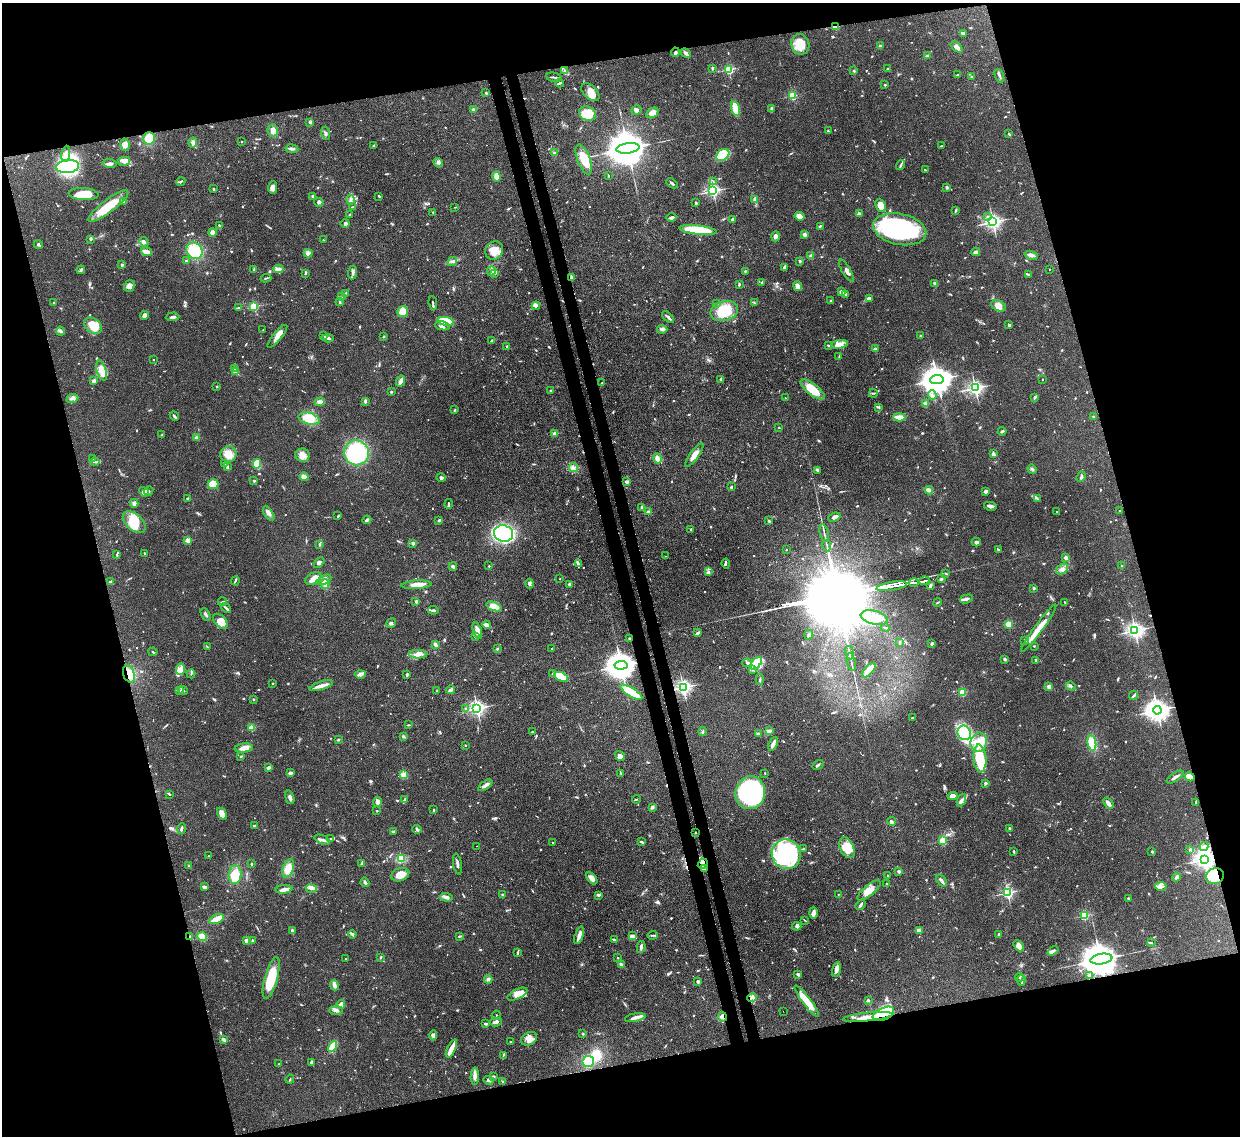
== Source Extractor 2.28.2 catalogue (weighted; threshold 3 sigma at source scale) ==
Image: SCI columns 75-5024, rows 217-4751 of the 5105 x 5088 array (HDU 1 of 3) = the unmasked area's bounding box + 8 px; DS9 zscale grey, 4 x 4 block average (1 PNG px = mean of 4 x 4 image px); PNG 1242 x 1138 px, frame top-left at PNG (2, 3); each listed source drawn as its Kron ellipse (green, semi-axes under 4 px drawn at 4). Shown black and unused: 31% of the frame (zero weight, under 3 of 4 exposures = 9% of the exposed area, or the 3 px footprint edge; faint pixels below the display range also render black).
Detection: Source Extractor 2.28.2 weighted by HDU 2 'WHT'. Background 0.146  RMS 0.0052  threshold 0.0234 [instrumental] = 3 sigma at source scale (4.5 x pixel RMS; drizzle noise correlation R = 1.50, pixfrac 1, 0.05/0.05 arcsec/px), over >= 5 px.
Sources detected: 1176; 7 too faint to see at this stretch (4 x 4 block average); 10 inside a brighter object's white glare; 10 cosmic-ray / hot-pixel residue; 1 long thin detection or spike segment (spike, bleed or trail) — neither listed nor drawn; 46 coinciding with a brighter row at this scale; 77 inside a brighter listed object's ellipse — not listed separately; of the other 1025, all 500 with FLUX_AUTO >= 2.64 (the completeness limit of this list) listed and drawn (525 fainter detections not listed), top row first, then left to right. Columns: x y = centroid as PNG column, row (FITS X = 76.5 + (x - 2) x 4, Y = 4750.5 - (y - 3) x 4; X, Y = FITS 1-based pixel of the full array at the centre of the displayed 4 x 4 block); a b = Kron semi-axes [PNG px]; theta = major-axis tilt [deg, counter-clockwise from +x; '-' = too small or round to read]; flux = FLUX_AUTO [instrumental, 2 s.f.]
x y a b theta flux
836 27 2 2 - 32
963 33 3 2 - 7.8
800 44 10 9 - 64
880 46 3 2 - 5.5
957 47 7 3 -40 16
675 52 5 3 - 7.4
686 53 5 3 - 10
927 56 3 2 - 3.4
713 68 3 2 - 2.6
729 69 2 2 - 340
888 69 2 2 - 8.2
565 71 4 3 - 6.3
854 71 3 2 - 3.6
958 75 4 2 - 3.1
999 76 7 2 -66 6
554 77 8 2 -13 4.3
972 77 2 2 - 3.7
559 83 4 2 - 7.1
885 85 2 2 - 12
590 92 11 6 -44 29
486 93 3 2 - 3.6
792 96 2 2 - 240
771 108 3 2 - 3
473 109 3 2 - 6.9
736 109 8 3 -73 63
636 110 5 4 - 9.6
652 113 6 4 32 21
587 114 9 7 -22 78
310 122 3 3 - 5
273 131 6 5 - 16
828 131 3 2 - 2.7
326 133 6 3 -73 6.7
1009 134 3 2 - 4.6
149 138 6 5 - 57
193 142 5 3 - 12
242 142 2 2 - 3.6
125 145 6 4 -74 17
374 145 3 2 - 3.5
941 146 4 2 - 2.9
628 148 11 5 8 16000
292 149 6 3 -9 9.6
555 153 3 2 - 12
66 154 8 4 81 17
723 155 7 5 37 79
584 159 16 6 -70 62
124 161 6 4 11 16
438 162 5 4 - 8.3
109 163 7 3 -7 12
900 165 5 2 - 4.7
68 166 11 6 6 270
925 170 4 2 - 4
497 176 5 4 - 25
608 176 2 2 - 3
181 182 4 2 - 4
714 182 4 2 - 3.1
672 183 6 2 -40 6.4
272 187 6 4 84 20
947 187 3 2 - 5.4
214 189 2 2 - 4.7
713 191 2 2 - 760
84 194 15 6 -3 67
313 196 3 3 - 4.7
379 196 3 2 - 3.5
350 199 5 3 - 8.3
755 200 3 2 - 22
123 201 2 2 - 37
319 202 5 3 - 5.2
696 203 3 2 - 4.3
881 205 7 5 -65 31
108 206 24 6 37 94
352 207 4 2 - 3.1
455 207 3 2 - 3.3
956 210 4 2 - 3.8
433 212 2 2 - 3.1
859 213 4 2 - 4.8
350 215 3 2 - 5.2
799 216 5 3 - 31
671 217 5 2 - 12
988 217 4 2 - 4.7
733 219 3 3 - 7.6
993 222 3 2 - 1200
345 224 4 4 - 6.4
219 225 2 2 - 5.1
820 226 3 2 - 3.7
900 229 27 15 -12 510
698 230 19 4 -6 170
213 232 4 2 - 7.5
804 235 3 3 - 12
775 236 5 4 - 10
90 239 3 2 - 3.7
323 240 2 2 - 2.7
144 242 5 4 - 6.9
38 245 4 2 - 5.4
494 250 9 8 - 46
194 251 9 7 -46 130
146 252 5 3 - 24
976 252 4 3 - 14
308 253 4 4 - 8.7
1031 255 7 3 -17 9.9
811 256 2 2 - 51
186 261 2 2 - 10
452 261 5 2 - 3.7
800 261 2 2 - 18
122 265 2 2 - 27
785 267 4 3 - 9.6
278 269 5 3 - 18
1049 269 2 2 - 4.7
81 270 4 2 - 4.8
254 270 3 2 - 4.9
491 271 4 3 - 8.2
745 271 2 2 - 4.1
846 271 12 3 -59 14
305 273 4 2 - 4.2
353 273 7 3 85 8
495 273 3 2 - 3.9
1028 274 3 2 - 3.1
571 277 3 2 - 6.5
266 278 5 2 - 3.3
762 282 2 2 - 3.8
935 283 4 2 - 3.7
739 284 3 2 - 4.1
130 286 6 5 - 15
798 286 5 3 - 18
841 292 4 3 - 13
345 293 3 2 - 4.3
845 295 2 2 - 3.3
342 297 4 2 - 3.6
869 298 4 3 - 5.9
830 301 2 2 - 3.2
340 302 4 2 - 4.1
54 303 2 2 - 4.9
433 303 7 2 -83 4.5
717 303 2 2 - 3.2
754 303 3 2 - 2.8
254 306 2 2 - 250
536 306 4 3 - 6.3
998 306 8 5 -25 23
238 308 3 2 - 3.9
724 311 14 9 16 120
403 312 6 5 - 41
145 315 4 4 - 16
173 317 7 3 4 8.7
668 317 7 2 -43 8.4
446 321 8 4 -10 92
1008 324 3 2 - 3.7
93 326 10 7 -36 59
442 326 7 4 -12 11
662 329 5 3 - 11
263 330 2 2 - 2.9
61 331 5 2 - 5.5
277 336 14 4 50 27
323 336 3 2 - 3.3
920 336 2 2 - 6.5
383 337 3 2 - 3.3
328 338 6 3 -4 7.1
492 341 3 2 - 8.5
840 344 8 4 7 20
828 345 3 2 - 3.3
507 346 2 2 - 4.4
875 349 2 2 - 32
839 357 4 2 - 3.7
154 360 2 2 - 3.1
234 368 3 2 - 3.4
102 371 10 4 -74 42
235 372 2 2 - 80
721 379 2 2 - 7.2
937 379 7 4 7 6600
1042 379 2 2 - 3.3
94 381 3 3 - 6.6
400 381 6 3 62 14
602 383 2 2 - 17
217 387 3 2 - 2.8
975 388 2 2 - 1000
812 389 14 5 -37 67
550 390 2 2 - 13
391 392 3 2 - 2.9
873 393 4 2 - 3.4
932 395 5 2 - 5.5
1035 397 3 2 - 6
72 398 6 3 23 9
785 398 2 2 - 3.4
365 401 3 2 - 7.4
320 402 5 3 - 14
925 404 2 2 - 80
878 407 4 2 - 3.4
455 410 3 2 - 3.5
174 416 5 2 - 6.8
1093 416 3 2 - 2.8
899 417 6 2 -3 36
309 419 11 5 -15 72
779 428 2 2 - 4.8
1002 431 4 2 - 5.1
555 434 2 2 - 71
162 435 3 2 - 2.9
196 438 2 2 - 62
356 453 13 12 - 230
228 454 8 7 - 41
993 454 3 3 - 4.5
302 455 7 6 - 25
694 455 14 4 54 24
657 458 5 3 - 15
93 459 3 2 - 4.4
95 462 4 2 - 5.4
225 463 4 2 - 8
257 464 5 3 - 95
227 466 4 2 - 4.5
573 468 4 4 - 8.2
1032 469 5 2 - 4.8
817 470 4 2 - 8.4
304 477 4 3 - 18
1081 477 5 2 - 5.4
441 478 4 3 - 8.5
254 481 2 2 - 17
627 482 2 2 - 46
213 484 5 5 - 47
731 487 3 2 - 4.4
929 490 4 3 - 15
149 491 5 3 - 6.5
986 491 3 2 - 14
144 492 5 3 - 21
188 498 2 2 - 10
1037 499 3 3 - 4.4
134 503 4 3 - 10
448 504 5 2 - 3.6
990 506 6 3 -11 9.3
642 507 3 2 - 5.6
1057 511 2 2 - 4.7
1120 511 2 2 - 4.3
649 512 2 2 - 54
269 514 8 4 -57 12
338 516 3 2 - 3
834 517 6 3 21 17
367 520 4 3 - 8.4
439 520 3 2 - 5
769 521 3 2 - 3.5
134 522 13 8 -42 81
691 529 2 2 - 3.2
503 533 10 8 -15 510
824 533 9 2 -78 6.9
188 540 2 2 - 100
976 542 4 4 - 8.4
413 543 2 2 - 32
319 544 3 2 - 2.8
827 546 6 2 -79 4.2
786 550 2 2 - 5.7
998 550 3 2 - 3.6
145 553 2 2 - 4.6
117 555 4 2 - 3.1
666 556 2 2 - 5.6
1066 557 2 2 - 59
319 562 6 3 43 6.9
578 563 4 2 - 5.5
726 563 5 2 - 4.7
489 566 2 2 - 3
1121 566 2 2 - 7
453 567 4 3 - 5.2
1062 569 6 4 33 15
708 572 3 2 - 6
946 574 2 2 - 5.8
313 578 9 5 28 20
560 578 2 2 - 3.5
941 579 3 2 - 5.4
324 580 8 4 26 14
235 581 5 2 - 4.5
925 581 6 2 9 1800
110 582 2 2 - 9
529 583 5 3 - 10
914 583 5 2 - 1700
325 584 5 4 - 14
569 584 2 2 - 10
417 585 15 3 3 26
892 586 15 2 9 5700
930 586 4 2 - 8.3
1034 588 2 2 - 4
966 599 6 3 17 11
222 602 4 2 - 3.4
416 602 3 2 - 4.2
937 602 5 2 - 2.7
1065 602 2 2 - 3.8
494 606 8 4 -19 25
226 608 6 2 -40 6.3
433 610 5 2 - 5.7
206 614 6 2 -60 7.6
874 618 14 6 -13 72
220 621 9 5 -46 41
391 623 5 2 - 5.1
1008 624 2 2 - 140
487 625 4 2 - 6.6
885 628 4 2 - 2.9
1039 628 29 4 54 64
1135 630 3 2 - 1300
477 631 8 4 -73 20
697 633 3 2 - 8.1
809 635 5 3 - 5.2
475 637 2 2 - 3
629 638 2 2 - 5.4
1025 640 3 2 - 3
899 642 3 2 - 5.2
435 644 3 2 - 16
932 644 4 2 - 2.8
1034 646 3 2 - 2.7
207 647 3 2 - 2.8
552 648 2 2 - 2.8
497 649 2 2 - 3.8
153 652 4 2 - 4
849 653 7 2 -75 5.3
418 654 9 4 0 19
1005 659 2 2 - 7.4
1036 660 3 2 - 6.7
851 662 9 2 -78 6
747 663 5 2 - 5
756 663 7 4 48 160
621 665 6 4 6 6200
180 669 6 3 86 11
752 670 2 2 - 2.8
869 670 9 3 49 55
129 674 9 5 -71 39
191 674 4 2 - 3.1
360 674 5 4 - 9.9
553 674 2 2 - 11
407 675 4 2 - 4.1
561 677 7 4 -23 88
760 679 5 2 - 4
273 683 2 2 - 4.9
321 686 12 2 17 30
1071 686 5 2 - 5.7
683 687 2 2 - 1100
1049 687 2 2 - 69
183 690 4 2 - 3.9
450 690 5 2 - 9.2
179 691 3 2 - 2.7
437 691 3 2 - 3.3
631 692 13 4 -31 110
962 692 2 2 - 180
1133 696 4 2 - 4.4
254 699 2 2 - 4.2
465 708 3 2 - 2.7
477 708 3 2 - 1200
1157 710 4 3 - 2900
912 718 2 2 - 3
408 725 3 2 - 2.8
251 728 2 2 - 120
703 731 4 2 - 3.5
769 731 4 3 - 16
532 732 2 2 - 4.6
964 733 7 6 - 77
759 734 4 3 - 4
404 737 3 2 - 4.1
338 740 2 2 - 3.8
979 742 9 8 - 37
1092 743 7 4 -79 64
773 744 7 3 66 14
465 745 2 2 - 6
244 748 9 4 7 22
240 756 3 2 - 2.8
620 756 5 4 - 12
980 758 14 6 -86 120
818 765 6 2 31 5.3
269 767 3 2 - 8.5
290 773 4 2 - 6.9
621 773 2 2 - 2.6
765 773 2 2 - 2.7
403 775 4 3 - 16
1175 777 10 2 33 10
1190 777 5 3 - 46
985 783 2 2 - 31
485 785 8 3 36 16
750 793 16 14 75 470
169 794 3 2 - 3.6
953 796 5 4 - 17
290 797 7 3 -73 11
404 799 4 2 - 4.1
636 799 4 2 - 3.1
961 800 6 3 67 9.3
377 802 5 3 - 21
1196 802 4 2 - 5.3
1108 803 6 3 -55 16
652 807 4 3 - 6
434 810 3 2 - 3.1
377 811 2 2 - 9.1
222 814 6 4 -58 25
892 821 4 2 - 8.3
254 826 3 2 - 4.2
1009 828 2 2 - 19
181 829 5 2 - 9.9
417 829 4 2 - 5.4
393 831 3 2 - 4.1
695 833 2 2 - 4.6
331 839 3 3 - 3.4
322 840 8 2 -20 10
943 841 2 2 - 210
552 842 2 2 - 3.6
641 842 4 2 - 4.1
476 846 2 2 - 3.3
1204 846 4 2 - 3.8
847 848 11 6 -64 78
803 849 3 2 - 3
1190 849 3 2 - 3.5
1014 852 3 2 - 3.8
1152 852 3 2 - 3.1
786 854 15 14 - 430
208 856 2 2 - 5.7
401 858 3 2 - 72
1204 859 4 3 - 1900
362 863 4 2 - 5.1
251 864 2 2 - 14
457 864 10 2 -79 9.2
703 864 5 4 - 14
189 866 3 2 - 2.8
288 868 9 5 70 35
704 869 4 2 - 3.5
899 871 2 2 - 26
235 875 9 6 86 57
400 875 9 6 18 35
887 876 2 2 - 6.3
1215 876 9 8 - 45
1177 877 4 3 - 7.6
592 878 7 4 -48 17
941 880 7 3 -52 10
365 882 5 2 - 7.5
887 883 2 2 - 12
204 886 4 3 - 4.9
1161 886 6 3 -2 9.3
284 889 8 4 5 15
311 889 5 2 - 7.5
869 890 14 5 40 31
1008 893 2 2 - 600
502 894 2 2 - 10
838 894 2 2 - 3.5
599 895 3 3 - 4.7
446 897 6 3 -3 9.9
1128 898 3 2 - 3.9
860 905 6 2 54 6.7
813 913 6 3 -89 16
1084 915 2 2 - 320
216 919 8 3 25 58
804 920 3 2 - 2.7
797 926 4 3 - 6.7
919 930 3 3 - 4.5
292 931 3 2 - 15
352 934 4 2 - 10
999 934 2 2 - 7.2
579 935 9 3 72 21
653 935 5 2 - 4.5
190 936 2 2 - 3.3
459 936 3 2 - 3.8
633 936 4 4 - 7.9
202 937 5 4 - 36
614 940 3 2 - 4.3
246 941 2 2 - 52
252 941 3 2 - 3.9
1151 943 4 2 - 3.5
1018 946 6 4 -50 24
641 947 6 3 80 7.9
1053 951 6 2 39 6.1
517 953 4 2 - 4.3
381 957 4 2 - 2.7
618 958 2 2 - 2.8
346 959 2 2 - 3.6
1101 959 11 5 9 13000
621 965 4 2 - 8.7
836 969 7 3 77 20
798 974 2 2 - 34
1089 975 2 2 - 8.8
1019 977 4 2 - 4
271 978 21 6 75 120
488 979 4 3 - 6.5
1021 980 5 2 - 7.6
698 981 2 2 - 34
334 985 5 2 - 17
517 994 11 5 26 27
752 997 5 3 - 7.1
868 1000 3 3 - 3.6
806 1001 19 4 -53 63
341 1004 4 3 - 21
336 1010 7 3 0 11
783 1011 2 2 - 5.9
883 1014 11 6 24 100
496 1015 5 2 - 3.4
722 1017 5 3 - 10
867 1017 25 4 6 51
635 1018 10 3 10 15
496 1022 6 3 8 9.1
486 1024 3 2 - 8.4
582 1034 2 2 - 3.3
433 1035 5 3 - 7
529 1039 8 6 27 25
224 1040 4 2 - 13
511 1042 3 2 - 2.7
333 1047 5 3 - 75
451 1049 10 3 65 41
503 1055 3 2 - 3.2
588 1061 6 5 - 57
311 1062 4 2 - 6
279 1064 3 2 - 3.3
475 1076 8 3 87 14
493 1076 4 2 - 3.4
290 1079 4 2 - 3
488 1080 5 2 - 6.4
502 1082 3 2 - 2.7
Overlapping masked pixels (flux is a lower limit): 15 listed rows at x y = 836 27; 571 277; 629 638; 621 665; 129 674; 683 687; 1190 777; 1204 859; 703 864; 1215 876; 190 936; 1101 959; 883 1014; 722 1017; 867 1017
Diffuse or blended objects may show on this block-average render without a row.